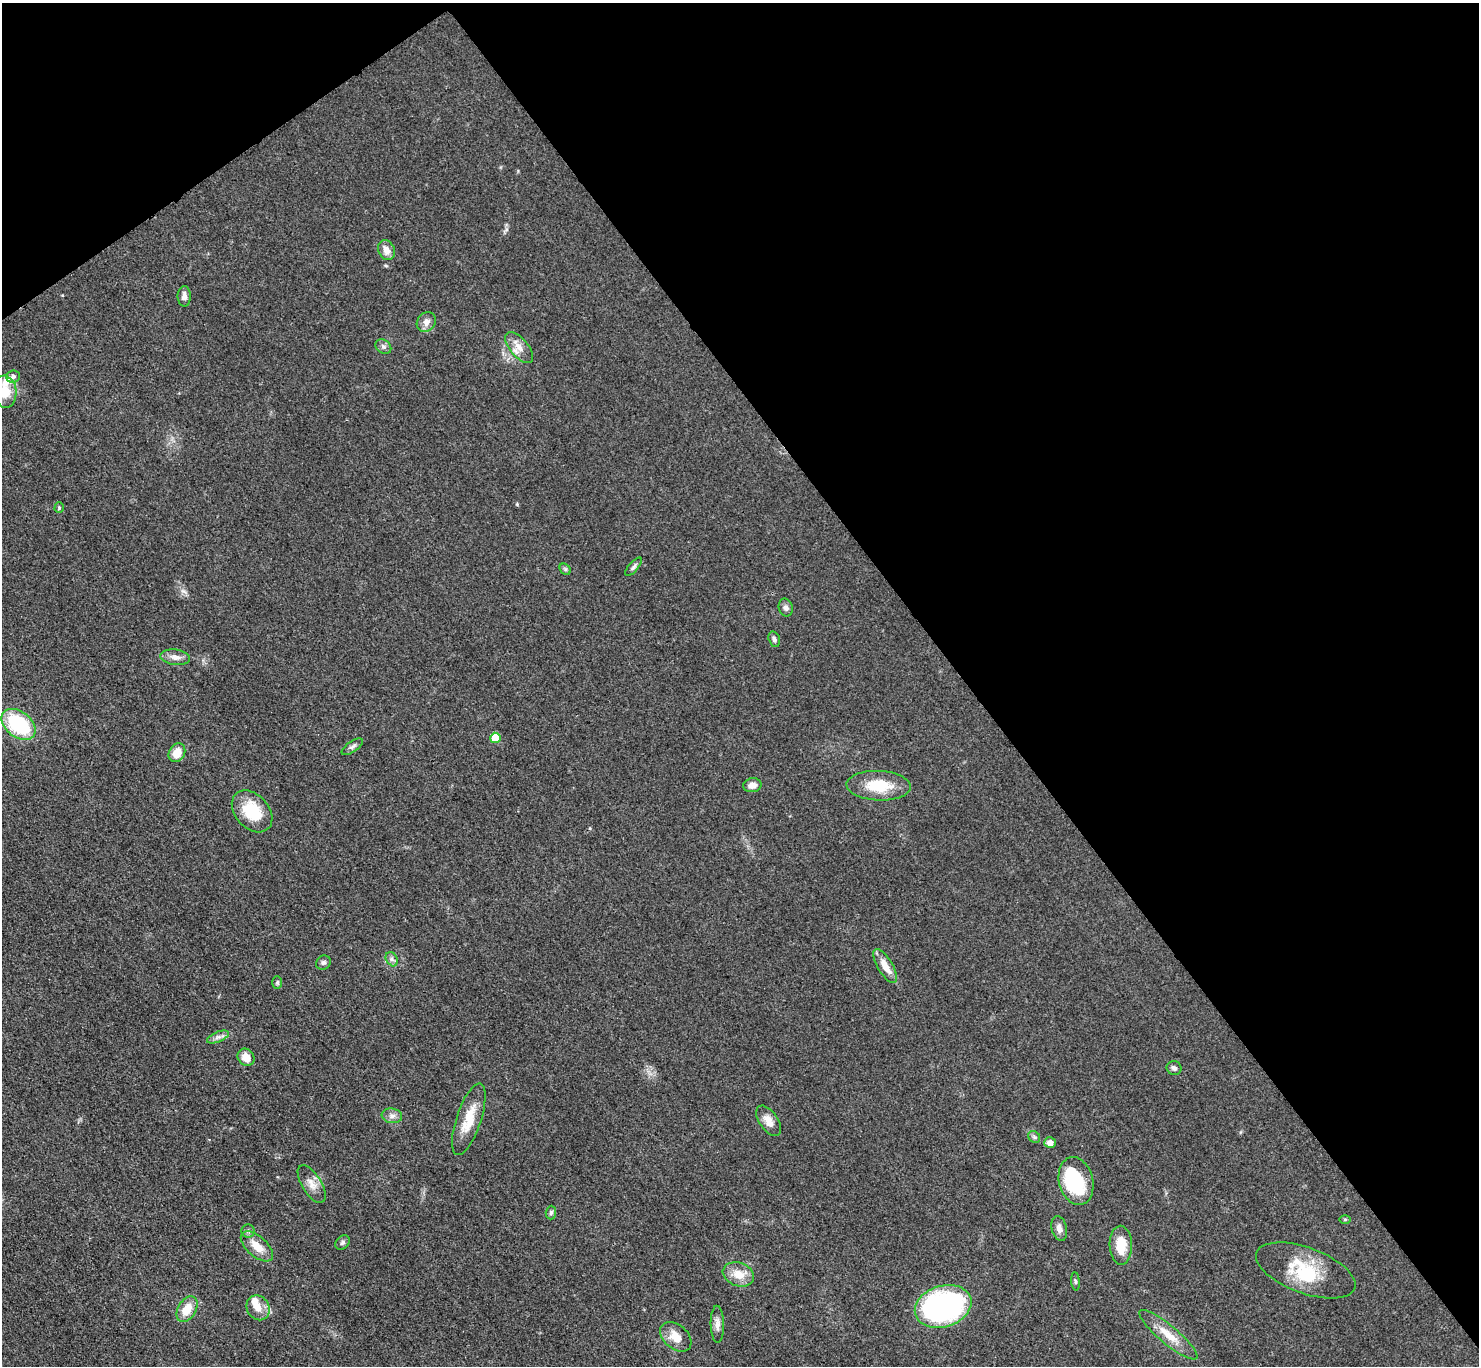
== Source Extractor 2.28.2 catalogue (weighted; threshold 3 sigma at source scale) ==
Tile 3 of 4 x 4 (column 3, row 1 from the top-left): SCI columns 2964-4440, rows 4395-5758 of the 5927 x 5922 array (HDU 1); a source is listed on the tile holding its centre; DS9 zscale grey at full resolution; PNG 1481 x 1368 px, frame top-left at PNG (2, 3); each listed source drawn as its Kron ellipse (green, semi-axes under 4 px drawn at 4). Shown black and unused: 38% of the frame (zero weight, under 3 of 4 exposures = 1% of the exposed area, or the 3 px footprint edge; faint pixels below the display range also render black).
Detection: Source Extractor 2.28.2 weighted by HDU 2 'WHT'; one run over the whole footprint, this tile lists its part. Background 0.0488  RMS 0.0062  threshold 0.0278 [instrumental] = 3 sigma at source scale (4.5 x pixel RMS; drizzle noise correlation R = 1.50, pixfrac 1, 0.05/0.05 arcsec/px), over >= 5 px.
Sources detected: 54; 1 inside a brighter object's white glare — neither listed nor drawn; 3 inside a brighter listed object's ellipse — not listed separately; the other 50 listed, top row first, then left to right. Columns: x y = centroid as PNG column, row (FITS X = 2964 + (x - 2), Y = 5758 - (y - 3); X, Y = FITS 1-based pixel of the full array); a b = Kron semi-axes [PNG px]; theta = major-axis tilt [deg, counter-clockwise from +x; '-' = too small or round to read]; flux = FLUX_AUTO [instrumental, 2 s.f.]
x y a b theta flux
386 250 10 8 -65 4.6
184 296 10 6 90 3.2
426 322 10 9 - 3.7
383 347 8 6 -36 2
519 347 19 9 -49 6.1
13 376 7 6 - 2
5 392 16 11 -85 12
59 508 5 4 - 0.81
633 567 11 4 50 1.5
565 569 6 5 - 1.1
786 608 9 7 -76 2.2
774 639 8 5 -74 1.5
175 657 15 7 -8 4
19 724 19 12 -38 48
495 738 5 5 - 15
352 747 12 5 34 1.9
177 753 10 8 61 8.1
752 785 9 7 10 4.1
879 786 32 15 -3 21
252 811 24 17 -48 23
392 959 7 5 -61 1.7
323 963 8 6 40 1.6
885 966 19 7 -59 8.3
277 982 6 5 - 1.1
218 1037 12 5 22 2.5
246 1057 9 8 - 6.7
1174 1068 7 6 - 2
392 1116 10 7 -7 2.7
469 1119 38 12 71 15
769 1121 17 9 -55 6
1034 1137 6 5 - 1.2
1050 1143 6 5 - 4.3
1076 1181 24 17 -75 40
312 1184 21 9 -58 6.2
551 1213 7 5 87 1.6
1345 1219 6 4 0 0.66
1059 1228 12 7 -77 3.5
248 1231 6 6 - 1.6
342 1242 8 6 46 1.6
1121 1245 19 11 -88 14
257 1246 19 10 -42 9.5
1306 1270 52 23 -20 31
738 1274 16 11 -19 9.1
1075 1281 9 4 -85 1.1
943 1306 29 20 17 140
258 1308 13 11 -58 6.2
187 1309 14 9 59 10
717 1324 18 6 -89 3.6
1168 1335 37 9 -40 12
676 1337 18 12 -40 8.9
Isophote crosses this tile's border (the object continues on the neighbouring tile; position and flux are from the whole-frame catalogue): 1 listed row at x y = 5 392